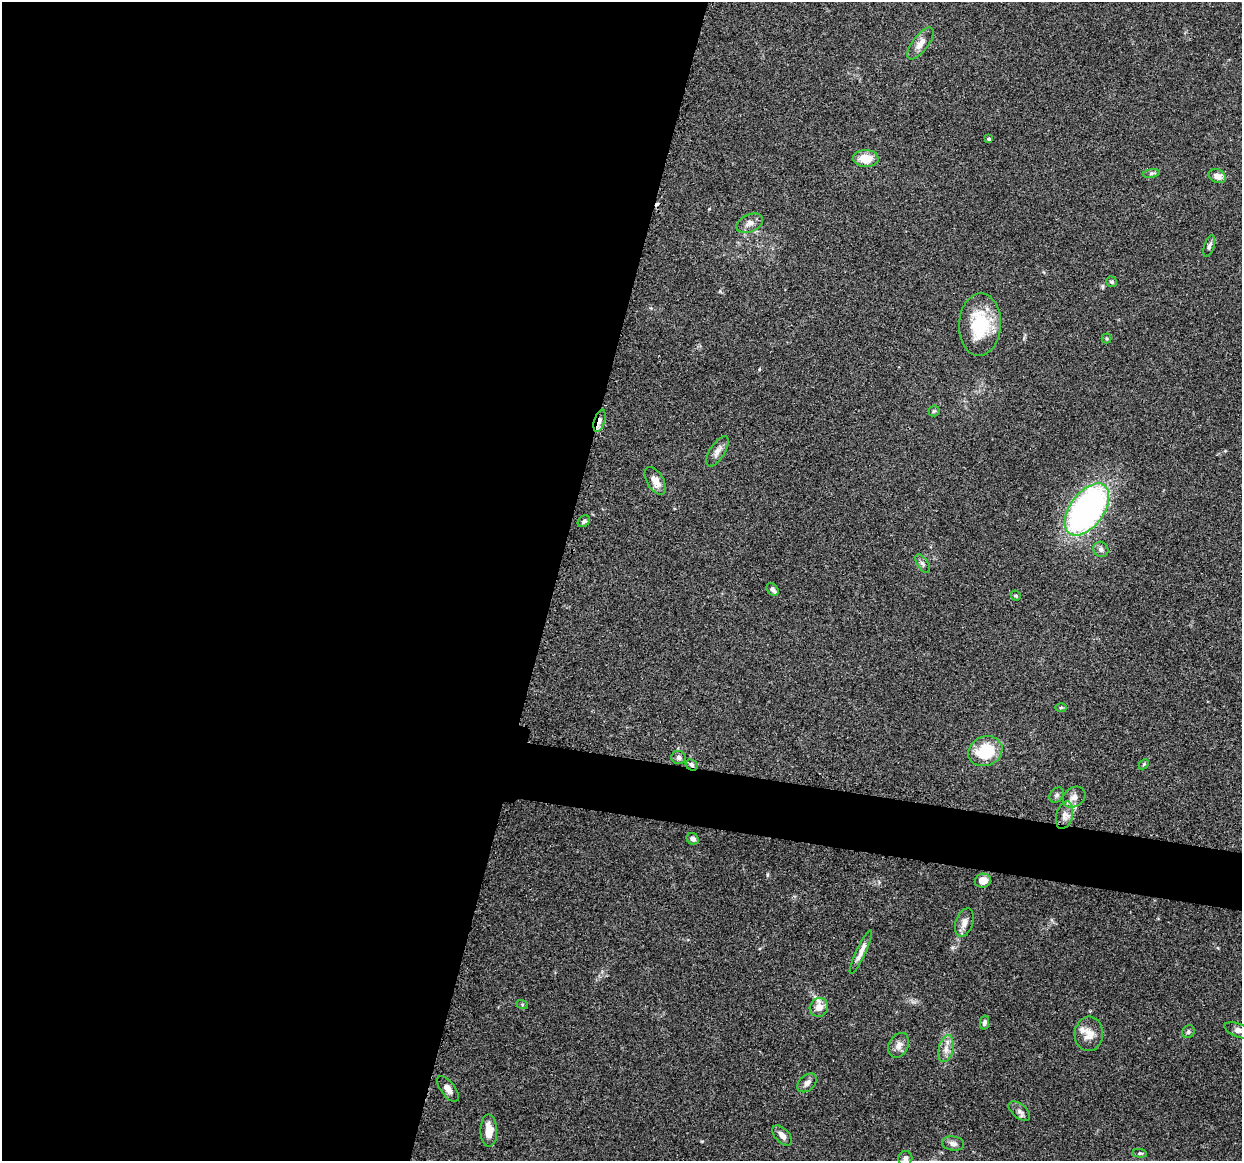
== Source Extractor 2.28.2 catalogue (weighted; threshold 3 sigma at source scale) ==
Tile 5 of 4 x 4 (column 1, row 2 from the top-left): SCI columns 20-1259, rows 2444-3602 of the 5005 x 5016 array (HDU 1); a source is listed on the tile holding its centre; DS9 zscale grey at full resolution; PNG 1244 x 1163 px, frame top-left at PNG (2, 2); each listed source drawn as its Kron ellipse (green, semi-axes under 4 px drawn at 4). Shown black and unused: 48% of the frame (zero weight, under 3 of 4 exposures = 2% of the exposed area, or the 3 px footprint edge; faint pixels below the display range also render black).
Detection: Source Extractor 2.28.2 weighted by HDU 2 'WHT'; one run over the whole footprint, this tile lists its part. Background 0.0837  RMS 0.0063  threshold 0.0283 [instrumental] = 3 sigma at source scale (4.5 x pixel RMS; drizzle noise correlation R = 1.50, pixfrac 1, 0.05/0.05 arcsec/px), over >= 5 px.
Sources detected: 52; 1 cosmic-ray / hot-pixel residue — neither listed nor drawn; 3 inside a brighter listed object's ellipse — not listed separately; the other 48 listed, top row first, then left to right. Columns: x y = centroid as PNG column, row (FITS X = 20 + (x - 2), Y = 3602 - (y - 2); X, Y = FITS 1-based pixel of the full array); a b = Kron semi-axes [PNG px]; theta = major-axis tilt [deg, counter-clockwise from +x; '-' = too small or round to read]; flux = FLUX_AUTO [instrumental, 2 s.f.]
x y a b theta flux
920 43 19 8 54 5.5
989 139 4 3 - 1.4
866 158 13 8 -1 10
1151 173 8 4 9 1.2
1217 176 9 7 -23 4.6
750 223 14 8 24 3.8
1209 246 11 5 72 1.9
1112 282 6 5 - 1.1
980 325 31 21 87 31
1107 338 5 5 - 0.85
934 411 5 5 - 1.1
599 421 11 5 73 3.1
717 451 17 7 58 3.9
655 481 15 8 -59 5.4
1087 509 30 16 54 200
584 521 7 5 38 1.4
1101 549 8 7 - 2.2
923 564 10 5 -58 1.8
773 589 7 5 -49 1.9
1016 596 5 4 - 0.83
1061 707 6 3 0 0.69
985 751 17 14 21 27
679 757 7 6 - 1.9
1144 764 6 4 45 0.84
692 765 6 5 - 1.5
1057 795 8 6 49 1.6
1074 797 12 9 36 4.4
1064 815 14 8 75 5.3
693 839 6 5 - 2.3
983 881 8 7 - 6.4
964 923 15 8 70 4
861 952 24 5 65 4.5
522 1004 6 4 -18 0.65
819 1007 9 9 - 5.5
985 1022 7 4 77 1.7
1239 1031 15 6 -19 3.4
1188 1032 7 6 - 1.2
1089 1034 17 14 86 7.3
899 1045 13 9 62 4
946 1049 14 7 76 4.6
807 1083 11 7 42 3.1
448 1089 15 7 -53 4.2
1019 1111 13 7 -39 2.7
489 1131 16 8 -89 8.5
782 1135 12 7 -46 3.6
953 1143 11 7 -7 2.7
1140 1153 7 4 -4 1.1
905 1158 7 7 - 2
Overlapping masked pixels (flux is a lower limit): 2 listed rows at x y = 599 421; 692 765
Isophote crosses this tile's border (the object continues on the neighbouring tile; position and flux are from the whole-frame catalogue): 1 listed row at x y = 1239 1031